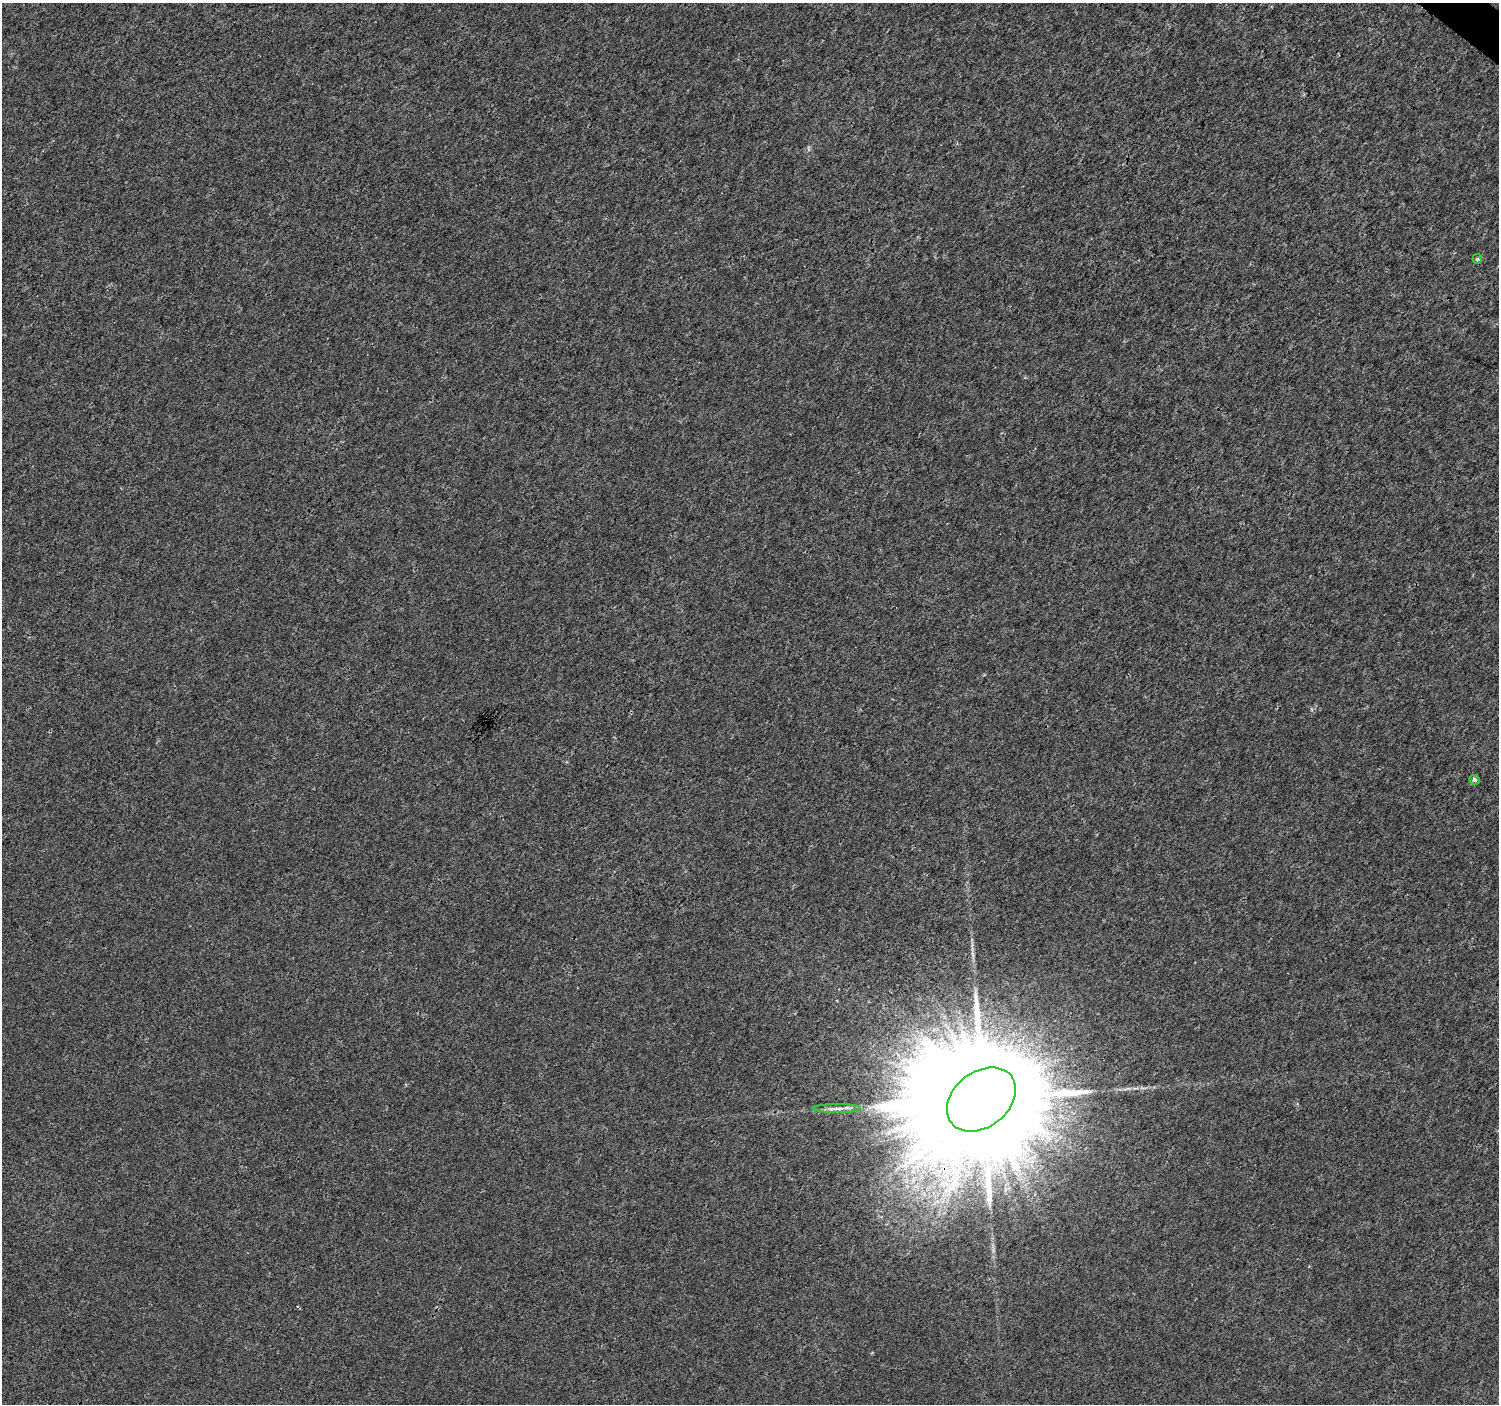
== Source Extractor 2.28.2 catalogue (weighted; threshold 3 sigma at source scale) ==
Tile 10 of 4 x 4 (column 2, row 3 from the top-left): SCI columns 1508-3004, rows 1646-3047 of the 6002 x 6028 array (HDU 1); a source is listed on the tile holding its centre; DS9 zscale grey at full resolution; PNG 1501 x 1406 px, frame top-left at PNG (2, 3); each listed source drawn as its Kron ellipse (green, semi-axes under 4 px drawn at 4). Shown black and unused: <1% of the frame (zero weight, under 3 of 4 exposures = <1% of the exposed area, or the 3 px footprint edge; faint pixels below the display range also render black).
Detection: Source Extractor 2.28.2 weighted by HDU 2 'WHT'; one run over the whole footprint, this tile lists its part. Background 7.00e-05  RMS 0.0018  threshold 0.00813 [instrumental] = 3 sigma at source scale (4.5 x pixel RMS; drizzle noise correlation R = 1.50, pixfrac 1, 0.0396/0.0396 arcsec/px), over >= 5 px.
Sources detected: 5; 1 long thin detection or spike segment (spike, bleed or trail) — neither listed nor drawn; the other 4 listed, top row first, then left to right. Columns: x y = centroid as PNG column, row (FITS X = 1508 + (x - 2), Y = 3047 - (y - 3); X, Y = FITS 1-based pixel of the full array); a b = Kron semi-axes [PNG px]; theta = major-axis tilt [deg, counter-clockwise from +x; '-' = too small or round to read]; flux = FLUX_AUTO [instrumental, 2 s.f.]
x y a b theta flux
1477 259 5 5 - 0.24
1474 780 5 5 - 0.5
981 1099 38 27 38 16000
837 1108 24 4 0 1.1
Overlapping masked pixels (flux is a lower limit): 1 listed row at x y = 981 1099